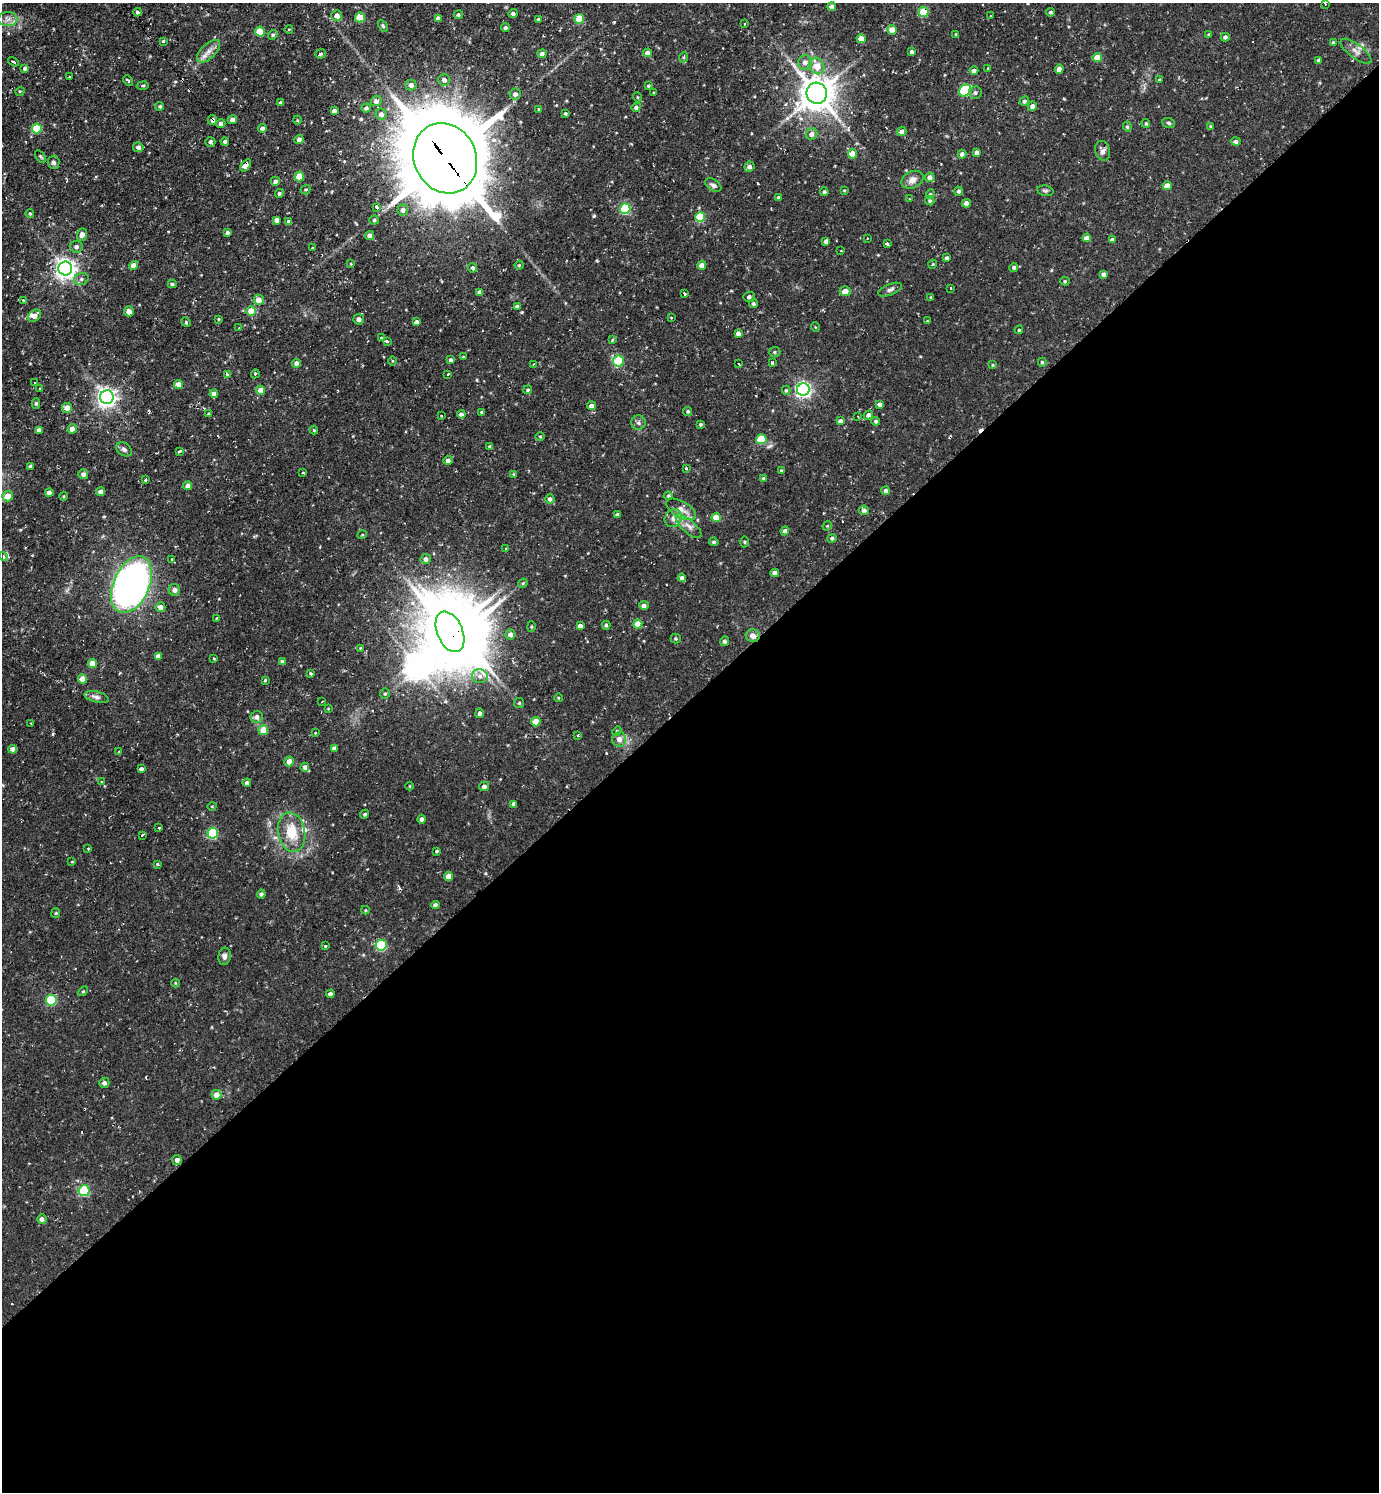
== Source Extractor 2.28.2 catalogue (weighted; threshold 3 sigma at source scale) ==
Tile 15 of 4 x 4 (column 3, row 4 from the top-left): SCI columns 2909-4285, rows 1-1490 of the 5960 x 5963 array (HDU 1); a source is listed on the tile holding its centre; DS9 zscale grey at full resolution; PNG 1381 x 1494 px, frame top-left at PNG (2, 3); each listed source drawn as its Kron ellipse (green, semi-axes under 4 px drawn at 4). Shown black and unused: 53% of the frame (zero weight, under 2 of 3 exposures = <1% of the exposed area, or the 3 px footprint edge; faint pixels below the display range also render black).
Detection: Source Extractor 2.28.2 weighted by HDU 2 'WHT'; one run over the whole footprint, this tile lists its part. Background 0.0712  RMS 0.0071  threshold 0.0321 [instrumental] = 3 sigma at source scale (4.5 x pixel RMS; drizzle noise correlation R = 1.50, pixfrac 1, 0.05/0.05 arcsec/px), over >= 5 px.
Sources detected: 348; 2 inside a brighter object's white glare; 14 cosmic-ray / hot-pixel residue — neither listed nor drawn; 3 inside a brighter listed object's ellipse — not listed separately; the other 329 listed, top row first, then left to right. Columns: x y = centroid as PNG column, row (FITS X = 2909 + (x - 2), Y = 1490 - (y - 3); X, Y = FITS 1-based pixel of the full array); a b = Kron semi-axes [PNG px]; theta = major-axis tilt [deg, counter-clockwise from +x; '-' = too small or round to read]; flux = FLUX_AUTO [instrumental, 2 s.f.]
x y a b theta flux
1325 3 3 3 - 4.1
832 7 4 4 - 3.5
138 12 4 3 - 1.8
924 12 5 5 - 24
1051 12 4 4 - 1.3
513 13 5 4 - 1.5
458 15 4 4 - 1.3
337 16 5 5 - 4.3
990 16 3 2 - 0.54
360 17 5 5 - 20
438 18 4 4 - 3.5
8 19 9 7 2 3.8
538 19 4 3 - 0.85
579 19 5 4 - 22
744 24 3 2 - 0.57
383 26 6 4 -60 0.98
505 28 4 4 - 2.3
289 29 4 3 - 0.51
892 30 5 4 - 7.5
260 31 5 5 - 19
956 34 4 3 - 0.67
273 35 5 4 - 1
1209 35 4 3 - 0.87
1225 37 4 4 - 2.2
861 39 4 4 - 7.6
163 41 3 3 - 0.82
1333 42 3 3 - 0.71
208 51 14 7 44 5.1
1356 51 18 7 -37 4.5
912 52 4 3 - 2.3
648 53 4 4 - 3.9
321 54 5 4 - 1.3
542 54 4 4 - 2.7
684 57 5 3 - 0.8
1097 58 4 4 - 12
1319 60 4 3 - 1.4
13 62 6 3 -31 1.1
805 62 7 6 - 4
817 66 8 7 - 11
25 68 4 4 - 1.7
988 68 4 3 - 0.59
1059 69 4 4 - 4.1
974 71 4 4 - 2.7
70 77 3 2 - 0.81
444 80 6 6 - 2.8
1160 80 4 3 - 0.97
128 81 6 3 -49 0.96
411 85 5 5 - 3
143 86 6 3 9 0.9
648 86 4 3 - 0.89
965 90 7 5 41 49
20 91 4 3 - 0.6
654 93 3 3 - 0.82
817 93 10 10 - 1400
975 93 6 6 - 1.8
515 94 5 5 - 2.7
637 97 5 3 - 0.62
376 101 5 5 - 3.4
1024 101 5 4 - 1.2
281 103 4 4 - 2.1
160 106 4 4 - 1.1
1032 106 5 4 - 2.7
636 107 5 4 - 2.1
366 108 5 4 - 1.8
539 109 4 3 - 0.72
334 111 4 4 - 2.7
565 113 3 3 - 0.96
381 114 5 5 - 2.9
213 120 5 4 - 2
232 120 5 4 - 3.5
297 120 4 3 - 0.6
1146 123 4 3 - 0.83
1169 123 6 5 - 1.2
221 124 4 4 - 2.1
1210 126 4 3 - 0.52
1127 127 5 4 - 1.1
262 128 4 4 - 2.6
37 129 5 5 - 31
902 131 5 4 - 2.8
812 134 6 5 - 3.2
299 140 4 4 - 3.2
225 141 4 4 - 1.2
1236 141 5 4 - 2.4
210 142 5 5 - 1.4
138 147 5 5 - 2.9
1102 151 10 7 -74 2.9
977 153 4 4 - 3.4
853 154 5 4 - 13
962 154 4 4 - 2.4
40 156 7 4 -59 1.1
445 158 36 31 -65 7600
53 162 7 6 - 2.1
246 165 7 4 53 4.1
749 167 5 5 - 2.5
299 176 5 4 - 17
930 177 5 4 - 3.9
912 180 11 8 26 4.6
275 181 4 4 - 2.6
713 185 9 5 -31 2.1
1167 186 4 4 - 8.5
306 190 5 4 - 0.98
844 190 4 2 - 0.52
959 191 4 4 - 1.6
1045 191 8 5 -10 1.3
824 192 4 4 - 1.1
279 193 4 4 - 1.5
930 194 5 4 - 0.9
778 197 4 4 - 1.1
909 199 3 3 - 1.5
930 201 5 4 - 1.1
967 203 4 4 - 3.9
377 207 3 3 - 3.7
625 209 5 5 - 52
403 210 5 5 - 3
30 213 4 3 - 0.89
700 217 5 5 - 37
277 220 4 4 - 2.8
374 220 5 4 - 1.1
289 222 4 4 - 3.2
227 233 4 3 - 1.8
82 235 6 5 - 3.4
370 235 4 4 - 3.1
867 238 3 2 - 0.65
1087 238 4 4 - 6.1
1112 240 4 4 - 2.4
826 241 4 4 - 2.8
887 244 3 3 - 3.7
76 247 6 6 - 2.2
312 248 3 3 - 4.3
841 251 2 2 - 0.56
947 258 4 4 - 1.5
351 264 4 3 - 1
933 264 4 3 - 0.57
134 265 4 4 - 4.2
519 265 4 4 - 0.86
702 265 4 4 - 6.4
1014 267 4 4 - 1.5
473 268 4 4 - 1.6
65 269 7 7 - 420
1103 274 4 4 - 2.4
81 279 7 6 - 2
1065 281 4 4 - 0.99
172 284 4 4 - 1.4
951 288 3 2 - 0.6
890 290 12 5 21 2.4
845 291 5 5 - 6.2
480 292 4 4 - 2.7
684 293 4 3 - 2.7
749 297 6 5 - 1.8
931 297 3 3 - 0.55
23 300 3 3 - 1.2
259 300 5 5 - 6.7
753 304 4 4 - 1.4
517 306 4 3 - 1.8
129 311 5 5 - 4.6
251 311 5 5 - 10
35 316 7 5 40 5
671 317 3 2 - 0.55
219 319 4 3 - 0.73
359 319 5 5 - 2.5
927 321 3 3 - 0.49
186 322 5 4 - 0.95
416 322 4 4 - 3.1
815 327 5 3 - 0.53
239 328 3 2 - 1.1
1019 330 4 3 - 1
738 333 4 4 - 3.3
381 337 3 2 - 0.74
612 340 4 3 - 0.68
387 341 3 3 - 2
775 352 6 5 - 1.2
463 357 3 3 - 0.73
451 360 4 4 - 1.9
393 361 5 3 - 0.7
618 361 5 5 - 33
1042 362 4 4 - 0.99
297 363 4 4 - 4.1
772 363 4 3 - 3
533 364 3 2 - 0.52
738 364 4 2 - 1.3
993 365 4 4 - 0.7
255 374 5 3 - 0.84
448 374 3 2 - 1.1
227 375 4 3 - 4.1
35 383 2 2 - 0.61
179 384 4 4 - 5.9
40 388 3 2 - 0.87
803 389 6 6 - 200
261 390 4 4 - 5.8
528 390 4 4 - 0.92
786 390 4 4 - 1
214 394 4 4 - 5.3
107 397 7 6 - 370
36 403 5 4 - 1
880 404 4 4 - 2.3
591 406 4 4 - 4.1
67 408 5 5 - 6.7
688 411 4 4 - 1.1
482 412 4 4 - 1
209 414 4 3 - 1.4
461 414 4 4 - 2.5
868 415 5 4 - 2.6
441 416 3 2 - 0.9
858 417 3 2 - 0.47
840 421 4 4 - 2.6
876 421 4 4 - 1.2
639 423 7 7 - 2
701 424 4 4 - 1.2
72 429 5 4 - 4.3
39 430 4 4 - 3.5
314 430 4 4 - 0.77
540 436 4 3 - 0.65
761 439 5 5 - 23
490 446 4 3 - 1.2
124 449 8 6 -34 2.2
179 451 4 3 - 2.5
448 460 4 4 - 2.4
30 466 3 3 - 1.4
686 468 3 3 - 0.67
781 471 4 3 - 0.73
303 473 3 3 - 0.84
83 474 5 5 - 2.6
514 474 4 3 - 0.67
763 478 4 3 - 0.68
146 479 3 3 - 3.9
188 486 4 4 - 4.2
886 491 4 4 - 2.5
101 492 4 4 - 3.7
49 493 4 4 - 3.4
8 496 5 5 - 8.2
64 496 4 3 - 0.68
668 496 4 4 - 1
550 499 4 4 - 2.6
681 509 16 8 -29 6.6
864 510 5 5 - 2.8
617 515 4 3 - 2
716 517 4 4 - 12
673 518 9 8 - 4.3
689 526 16 6 -41 4.9
827 526 5 4 - 0.65
785 531 4 4 - 2.4
362 535 5 3 - 0.68
832 538 4 4 - 1.4
714 542 4 4 - 1.1
745 542 5 3 - 0.67
506 549 4 3 - 0.69
4 556 4 4 - 2.5
171 559 3 3 - 0.75
426 559 5 5 - 3
775 573 4 4 - 4.5
682 578 4 4 - 2.3
523 583 5 4 - 0.78
131 585 30 18 65 350
174 590 6 5 - 2.8
644 605 5 4 - 2.4
160 607 5 5 - 3.9
216 618 3 2 - 1.1
638 624 4 4 - 12
606 625 4 4 - 1.2
580 626 4 4 - 3.6
531 627 5 4 - 0.82
450 632 21 12 -67 2800
510 634 5 5 - 3.4
753 636 7 6 - 4.5
676 639 5 5 - 1
724 641 5 4 - 2.1
360 648 3 3 - 0.59
158 656 4 4 - 3.9
214 658 3 3 - 2.3
283 662 4 4 - 2.8
93 664 4 4 - 11
311 674 3 3 - 2.8
480 676 8 7 - 3.4
82 679 4 4 - 11
265 680 3 2 - 0.86
385 694 5 5 - 1.2
96 697 13 5 -14 3
558 698 4 3 - 0.57
322 702 3 2 - 0.58
519 703 5 5 - 0.93
328 709 4 3 - 0.56
480 713 5 4 - 2.4
257 717 6 6 - 3.2
536 722 5 4 - 12
31 724 3 2 - 0.52
263 730 5 5 - 11
617 731 5 4 - 0.82
315 733 4 2 - 0.46
578 735 3 3 - 0.69
619 739 7 7 - 4.3
334 748 4 4 - 3
13 749 4 4 - 4.5
119 752 3 3 - 0.8
289 761 5 4 - 6.1
305 767 4 4 - 2.4
141 769 4 4 - 2.1
101 782 4 3 - 0.8
247 783 4 4 - 2.3
410 786 4 3 - 0.55
484 786 5 4 - 2.5
514 804 4 4 - 2.6
212 806 4 3 - 0.53
365 814 5 4 - 1.1
422 819 4 4 - 2.4
159 828 3 2 - 1
292 832 20 13 -79 18
213 833 5 5 - 48
142 835 3 2 - 2.7
88 849 3 2 - 0.77
436 851 4 3 - 1.6
72 862 3 2 - 0.49
157 864 3 3 - 1.7
449 876 4 4 - 8.2
261 894 4 4 - 1.7
435 905 4 4 - 2.7
366 910 4 4 - 0.8
56 913 5 4 - 0.83
381 945 5 5 - 50
325 946 4 3 - 0.7
225 956 8 6 83 2.4
175 983 4 3 - 0.58
83 991 6 3 44 0.87
330 994 4 4 - 2.8
51 1000 5 5 - 32
104 1083 5 5 - 2.5
216 1095 5 5 - 5.9
177 1160 5 5 - 2.6
84 1191 5 5 - 47
42 1219 5 5 - 2.3
Overlapping masked pixels (flux is a lower limit): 8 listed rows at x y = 924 12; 1356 51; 213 120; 445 158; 246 165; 131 585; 450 632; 753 636
Isophote crosses this tile's border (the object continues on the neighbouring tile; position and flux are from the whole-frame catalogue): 1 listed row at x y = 1325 3